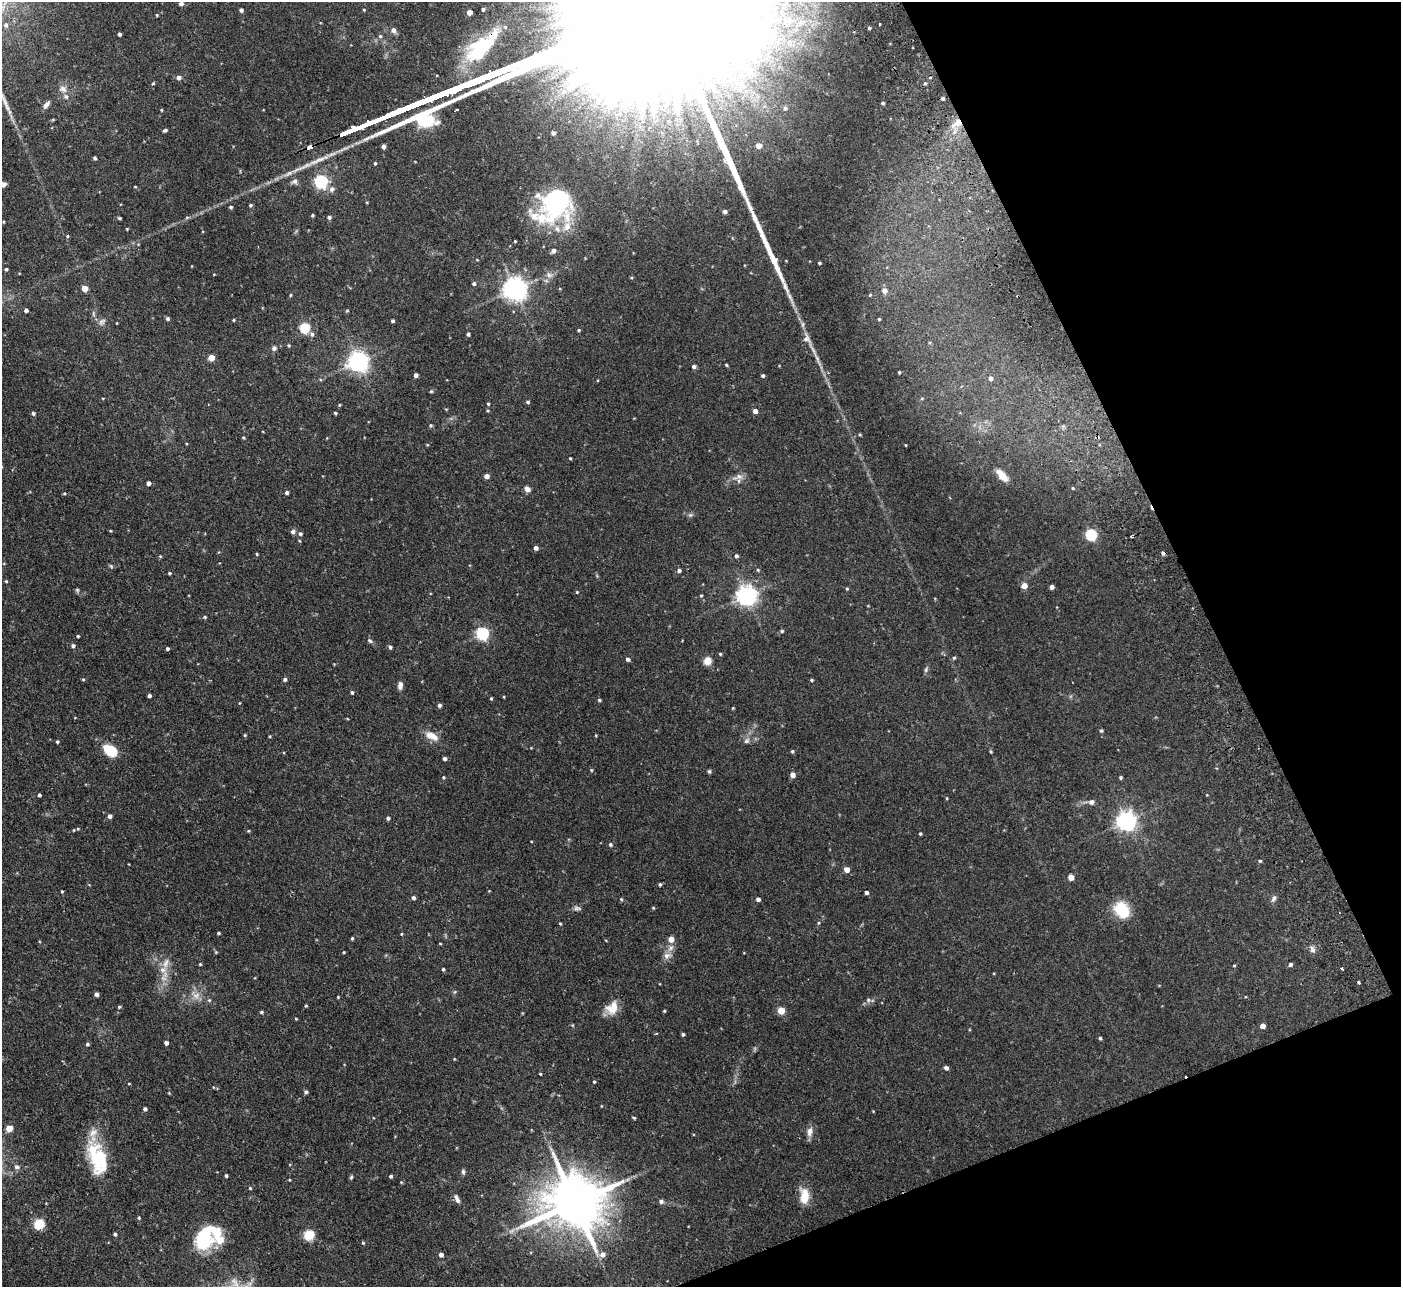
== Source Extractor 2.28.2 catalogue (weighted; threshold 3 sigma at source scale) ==
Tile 12 of 4 x 4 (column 4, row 3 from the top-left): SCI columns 4251-5649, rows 1467-2751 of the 5702 x 5634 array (HDU 1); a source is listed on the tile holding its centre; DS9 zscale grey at full resolution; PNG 1403 x 1289 px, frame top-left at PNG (2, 2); no overlay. Shown black and unused: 20% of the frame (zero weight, under 2 of 3 exposures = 3% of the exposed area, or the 3 px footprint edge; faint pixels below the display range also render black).
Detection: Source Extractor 2.28.2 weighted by HDU 2 'WHT'; one run over the whole footprint, this tile lists its part. Background 0.0933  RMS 0.0062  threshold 0.028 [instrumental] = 3 sigma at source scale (4.5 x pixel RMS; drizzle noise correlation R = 1.50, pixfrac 1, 0.05/0.05 arcsec/px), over >= 5 px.
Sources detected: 266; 2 cosmic-ray / hot-pixel residue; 2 long thin detections or spike segments (spike, bleed or trail) — not listed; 8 inside a brighter listed object's ellipse — not listed separately; the other 254 listed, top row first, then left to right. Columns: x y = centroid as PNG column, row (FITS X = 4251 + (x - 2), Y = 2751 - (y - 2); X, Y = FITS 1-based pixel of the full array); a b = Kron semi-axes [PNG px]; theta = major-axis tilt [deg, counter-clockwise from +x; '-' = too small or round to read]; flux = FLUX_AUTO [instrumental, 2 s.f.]
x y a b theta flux
181 4 4 4 - 2.1
483 9 3 3 - 1.3
241 10 4 3 - 1.7
364 10 3 3 - 0.49
469 12 4 4 - 6.4
157 15 3 3 - 0.67
6 25 8 6 -66 1.7
869 28 4 3 - 2.3
393 30 7 6 - 2.2
119 34 4 3 - 1.3
380 36 5 5 - 0.98
481 47 49 19 43 49
179 77 5 5 - 2.5
930 78 3 3 - 1
153 83 4 4 - 0.72
925 83 4 4 - 0.81
63 89 11 9 -21 3.8
943 98 4 3 - 1.2
883 103 3 3 - 0.97
46 105 10 5 51 2.8
785 108 7 7 - 2
161 110 5 3 - 0.51
456 110 3 2 - 1.2
957 123 16 9 38 6.6
165 130 5 3 - 1.3
553 133 5 5 - 1.7
384 146 4 3 - 2.2
759 146 5 5 - 4.7
309 148 6 3 22 13
95 158 4 3 - 1.1
375 163 4 3 - 0.88
295 181 8 7 - 1.9
321 181 6 5 - 110
3 184 6 5 - 2.4
332 189 7 6 - 2.4
554 204 41 32 43 87
250 205 5 4 - 0.96
231 207 4 3 - 0.93
724 211 5 4 - 1.9
312 215 3 3 - 0.78
329 217 5 4 - 1.4
120 218 3 3 - 0.8
515 241 3 3 - 0.51
553 251 5 4 - 2.7
786 261 4 2 - 0.35
819 263 3 3 - 0.94
6 269 3 3 - 0.99
549 275 9 7 -20 2.6
474 283 4 4 - 1.3
84 288 4 4 - 8.7
514 289 7 7 - 530
884 291 5 5 - 3.7
290 295 5 3 - 0.57
870 295 4 3 - 0.48
26 310 4 3 - 1.8
347 310 5 3 - 0.51
167 319 5 4 - 1.2
879 319 3 3 - 0.69
234 320 4 3 - 0.61
392 321 3 3 - 1.2
102 322 11 7 45 2.4
305 328 5 5 - 46
579 330 4 3 - 0.68
312 334 6 6 - 1.7
468 334 4 3 - 1.1
289 345 4 4 - 0.77
274 348 6 6 - 1.7
211 358 4 4 - 9.7
817 359 29 4 -67 5.5
358 362 7 7 - 360
726 365 4 3 - 0.7
694 366 4 4 - 1.7
899 372 3 3 - 0.83
416 375 4 4 - 2.5
763 376 4 4 - 1.2
991 378 5 5 - 1.9
431 391 5 4 - 0.65
103 398 4 3 - 0.39
922 398 5 5 - 0.8
528 402 5 4 - 1
488 404 4 3 - 0.75
339 405 4 3 - 0.64
446 409 4 3 - 0.5
488 411 4 3 - 0.58
755 411 4 4 - 3.2
33 413 4 4 - 1.3
335 413 3 3 - 0.75
431 425 5 5 - 0.9
860 435 4 4 - 0.64
243 437 4 3 - 0.63
427 445 4 3 - 0.47
906 445 4 2 - 0.42
570 458 3 3 - 0.62
486 476 4 4 - 3.5
1002 476 17 8 -48 6
738 477 17 7 17 4
148 483 4 4 - 2.2
1073 488 5 4 - 0.72
527 489 7 5 -48 2.8
287 492 4 4 - 1.4
64 493 4 4 - 0.64
690 515 6 5 - 1.1
110 531 4 3 - 0.55
293 532 6 5 - 1.9
300 534 5 5 - 1.3
1091 534 5 5 - 64
300 541 5 3 - 0.56
536 548 4 4 - 2.3
257 554 4 3 - 0.59
160 556 4 4 - 0.62
736 556 4 4 - 1.4
111 566 7 4 -46 0.8
679 570 5 4 - 1.5
758 570 5 4 - 0.78
169 573 4 3 - 0.78
6 581 4 4 - 0.58
1024 586 5 4 - 5.6
1052 587 4 4 - 2.4
847 589 4 4 - 0.66
77 590 6 5 - 0.94
577 592 4 3 - 0.57
701 595 4 4 - 0.66
746 595 7 7 - 360
868 606 4 3 - 0.4
205 617 4 4 - 0.75
782 631 5 4 - 0.93
482 633 6 5 - 92
78 636 3 3 - 0.66
370 641 7 6 - 1.2
73 646 5 4 - 1.4
390 647 4 3 - 1.5
167 649 3 3 - 0.98
720 654 4 3 - 0.67
954 658 5 4 - 0.83
628 659 5 4 - 1.6
707 661 5 5 - 19
926 670 8 5 65 1.2
83 679 4 4 - 0.6
285 679 5 4 - 1.3
811 680 4 3 - 0.8
400 685 9 5 89 2.8
352 692 4 3 - 0.96
149 696 3 3 - 1.5
504 697 4 3 - 0.44
491 698 4 3 - 0.6
599 700 4 3 - 0.95
239 703 4 3 - 0.39
439 705 4 4 - 1.5
733 708 4 3 - 0.52
1101 731 4 4 - 0.87
245 735 4 4 - 0.64
432 736 18 9 -28 6.7
747 741 8 7 - 2.1
57 742 4 3 - 0.86
111 750 12 8 -32 20
792 751 5 4 - 0.79
991 752 4 3 - 0.6
445 759 4 3 - 1.8
591 770 4 4 - 0.61
709 771 5 4 - 1.1
792 775 4 4 - 3.7
443 777 4 4 - 0.57
1120 777 4 4 - 0.94
39 795 3 3 - 0.99
947 798 4 3 - 0.55
1091 802 8 7 - 2
109 816 4 4 - 2
388 818 4 3 - 1.2
1126 821 7 7 - 320
78 829 5 5 - 0.8
248 831 4 4 - 0.65
920 834 4 3 - 0.74
610 844 5 5 - 1
1260 861 5 4 - 0.81
847 870 5 5 - 4.2
1071 877 4 4 - 7.1
660 884 4 4 - 0.82
62 891 4 3 - 0.62
866 892 4 4 - 1.6
413 898 5 4 - 1.5
1274 898 9 6 63 1.7
621 899 4 3 - 0.62
758 899 4 4 - 1.9
577 908 9 6 -8 1.6
653 908 4 3 - 0.57
1122 910 18 14 -55 20
560 923 3 3 - 0.6
818 923 5 3 - 0.64
218 933 3 3 - 0.79
401 934 4 3 - 0.48
352 938 4 3 - 0.68
671 939 5 5 - 5.9
440 944 4 3 - 0.44
1312 949 9 6 -65 2.1
216 952 5 4 - 0.56
344 952 3 3 - 0.54
667 956 11 9 8 3.3
200 964 3 3 - 0.6
1290 965 4 4 - 1.4
1234 966 4 3 - 0.52
1342 968 3 3 - 1.1
443 969 4 3 - 0.84
163 970 12 10 -23 5.3
1358 982 3 3 - 1.5
454 992 6 4 70 0.73
96 994 4 4 - 2.1
196 995 15 10 -36 5.4
338 997 3 3 - 0.48
868 1000 6 5 - 1.1
306 1006 4 3 - 0.62
119 1007 4 4 - 0.74
612 1008 17 12 64 8.9
664 1011 4 3 - 0.56
781 1011 5 5 - 14
261 1012 4 4 - 0.85
296 1019 4 3 - 0.5
1262 1026 4 4 - 4.1
683 1034 4 3 - 0.93
1100 1038 4 3 - 0.92
166 1043 4 4 - 2
87 1044 4 4 - 0.89
454 1059 4 3 - 0.46
946 1068 4 4 - 1.8
540 1074 3 3 - 0.61
594 1082 4 3 - 0.72
129 1084 4 3 - 0.41
306 1092 5 4 - 1.2
601 1106 4 2 - 0.39
145 1109 4 4 - 1.5
634 1118 4 3 - 0.81
9 1128 5 4 - 11
810 1131 13 8 79 3.8
97 1158 37 18 -73 37
16 1167 7 6 - 1.7
463 1172 7 5 -90 1.3
226 1176 4 3 - 0.99
391 1176 4 4 - 1.1
351 1177 6 4 69 0.82
289 1180 3 3 - 0.5
401 1182 4 3 - 0.49
250 1188 4 4 - 0.55
804 1196 19 10 -86 10
457 1199 13 5 -66 2.1
661 1201 6 5 - 1.4
574 1202 18 14 16 4000
139 1218 4 3 - 0.76
39 1224 5 5 - 45
511 1231 10 4 33 1.8
115 1234 4 4 - 1
309 1235 5 5 - 43
204 1238 31 19 40 39
363 1243 4 4 - 0.66
602 1254 6 6 - 3.5
441 1255 4 4 - 2.5
Overlapping masked pixels (flux is a lower limit): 3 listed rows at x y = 481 47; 957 123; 309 148
Isophote crosses this tile's border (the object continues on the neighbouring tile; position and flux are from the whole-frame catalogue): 1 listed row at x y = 3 184